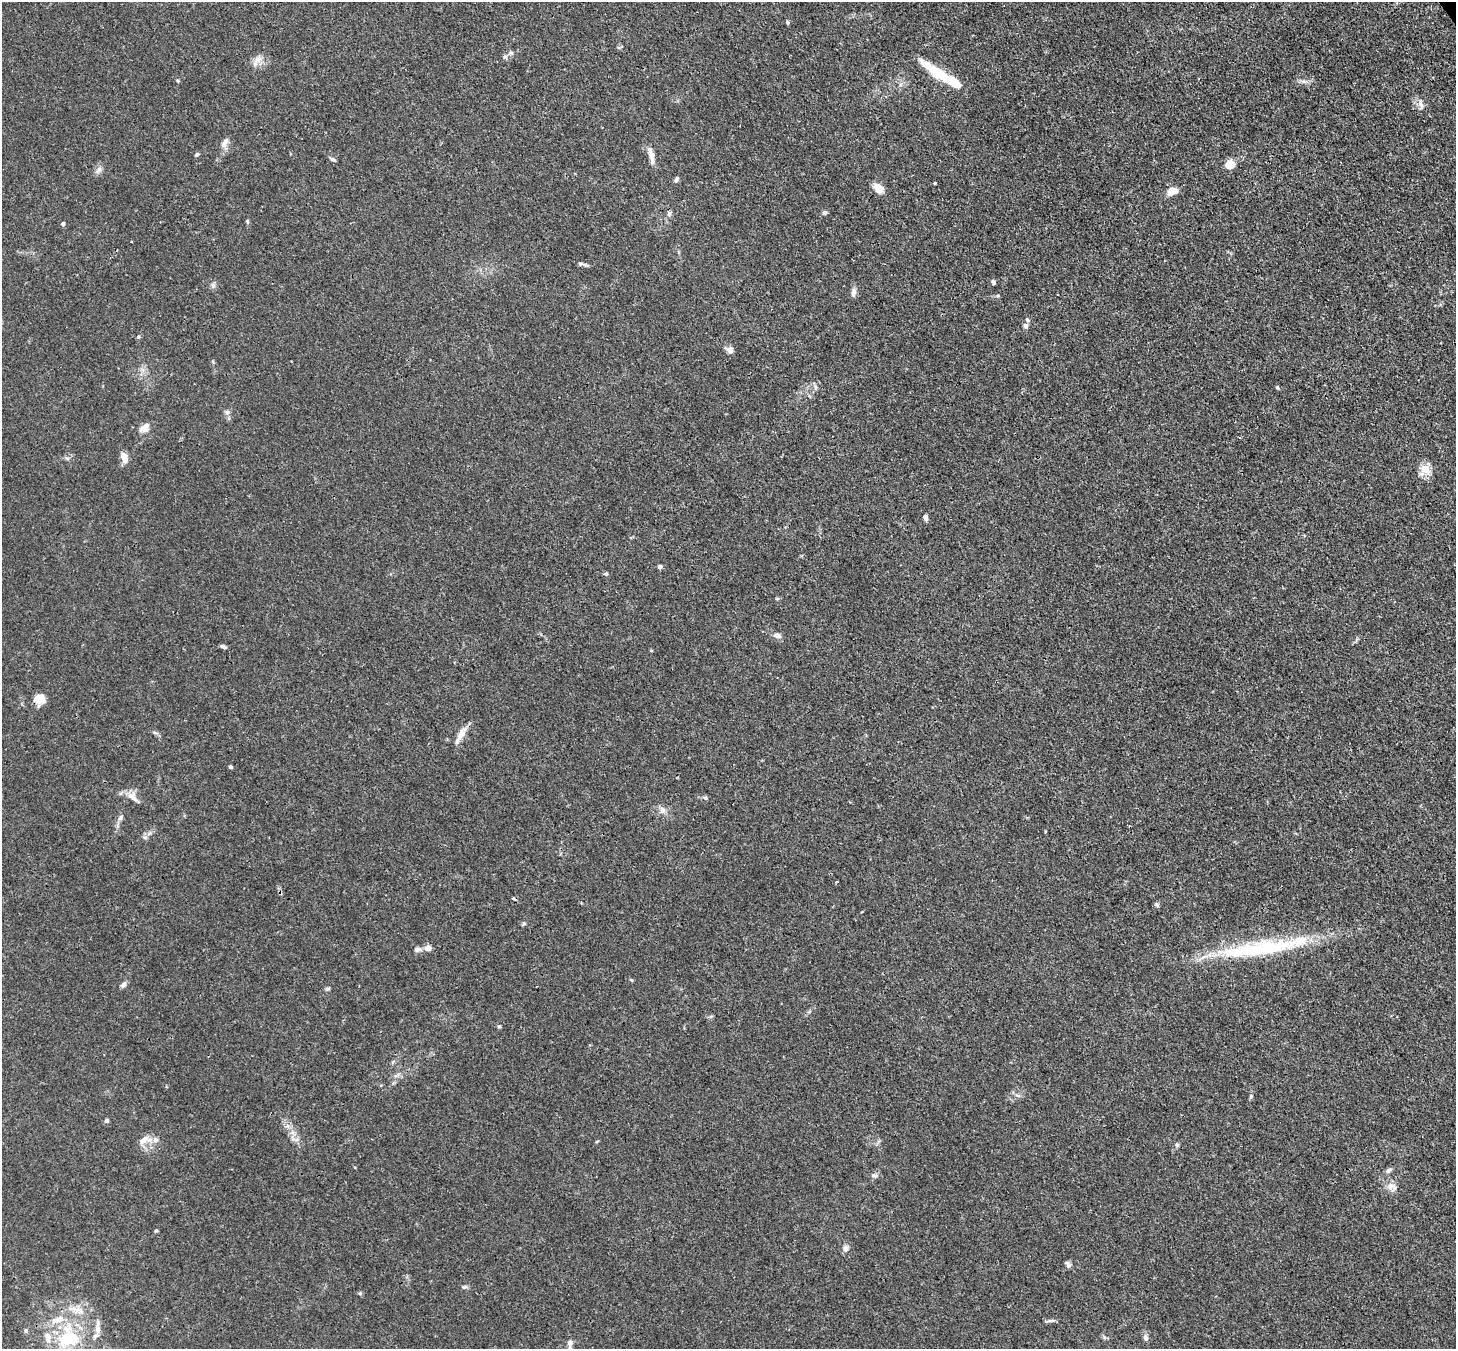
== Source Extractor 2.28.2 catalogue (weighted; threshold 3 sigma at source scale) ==
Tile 10 of 4 x 4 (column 2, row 3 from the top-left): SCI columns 1533-2986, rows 1558-2904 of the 5973 x 5946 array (HDU 1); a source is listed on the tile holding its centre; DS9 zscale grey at full resolution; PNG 1458 x 1351 px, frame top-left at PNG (2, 2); no overlay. Shown black and unused: <1% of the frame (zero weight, under 3 of 4 exposures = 7% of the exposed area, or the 3 px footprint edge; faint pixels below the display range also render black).
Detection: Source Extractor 2.28.2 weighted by HDU 2 'WHT'; one run over the whole footprint, this tile lists its part. Background 0.0246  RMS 0.0027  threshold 0.0122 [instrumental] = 3 sigma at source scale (4.5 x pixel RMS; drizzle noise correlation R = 1.50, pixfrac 1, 0.05/0.05 arcsec/px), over >= 5 px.
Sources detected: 93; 1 inside a brighter object's white glare — not listed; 11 inside a brighter listed object's ellipse — not listed separately; the other 81 listed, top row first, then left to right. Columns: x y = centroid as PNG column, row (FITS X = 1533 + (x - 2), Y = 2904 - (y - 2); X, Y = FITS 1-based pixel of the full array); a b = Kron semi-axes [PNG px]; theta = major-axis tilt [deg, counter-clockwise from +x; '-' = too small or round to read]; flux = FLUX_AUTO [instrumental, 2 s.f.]
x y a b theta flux
787 22 5 4 - 0.35
511 53 6 6 - 0.59
505 57 7 5 -42 0.59
258 59 15 9 38 2
948 79 37 11 -28 8.9
1305 82 12 5 -5 1
1421 104 14 7 -77 1.4
225 142 13 7 58 1.6
650 150 12 6 -71 1.1
197 154 6 4 26 0.47
333 159 8 4 -33 0.54
652 161 15 5 82 1.2
1230 164 11 10 - 2.8
99 170 10 5 43 0.94
676 179 8 5 64 0.72
934 183 3 3 - 0.29
879 188 15 9 -40 2.4
1172 191 13 8 15 3.1
669 213 8 6 86 0.72
824 213 7 5 0 0.49
247 221 6 4 85 0.36
63 224 4 4 - 0.71
582 264 13 4 -13 0.76
993 282 6 5 - 0.5
213 286 7 6 - 0.67
853 292 12 6 77 1.2
998 296 5 4 - 0.37
1026 326 7 7 - 0.74
138 337 5 3 - 0.33
730 350 9 8 - 1.3
815 387 7 4 -55 0.59
1277 388 5 4 - 0.35
227 412 8 6 17 0.81
144 428 15 9 30 2.1
124 457 11 7 -72 2.4
1425 469 17 12 -36 3.2
925 517 6 5 - 1.3
660 567 4 4 - 0.86
606 574 5 5 - 0.44
777 635 9 6 -11 1.3
223 646 7 4 -21 0.66
651 650 5 3 - 0.22
40 699 12 11 - 3.3
155 733 7 4 -19 0.47
461 735 19 9 63 2.7
231 767 4 4 - 0.44
133 797 17 9 -47 2.2
705 798 6 5 - 0.52
663 810 8 8 - 1.3
120 818 9 4 48 0.63
1045 831 4 3 - 0.24
145 837 7 4 -18 0.48
837 882 4 2 - 0.2
1156 904 7 4 -53 0.5
524 923 6 5 - 0.44
428 948 11 8 19 1.3
417 949 9 6 14 1
1264 949 94 20 9 29
123 985 9 6 33 0.83
327 989 6 5 - 0.43
499 1026 5 4 - 0.4
397 1075 11 3 40 0.56
1018 1095 9 4 -10 0.66
1251 1096 5 4 - 0.33
106 1120 5 5 - 0.59
293 1133 7 4 -71 0.87
144 1140 16 8 22 2.5
1177 1145 5 5 - 0.48
1388 1170 9 6 32 0.78
874 1176 7 4 -19 0.51
1391 1187 15 10 -23 2.1
156 1231 5 4 - 0.35
846 1248 8 8 - 1.3
1068 1264 10 6 -58 0.76
464 1287 7 5 16 0.55
79 1310 14 8 -45 2.2
1051 1321 11 4 1 0.67
26 1331 6 6 - 0.49
1145 1338 9 6 -77 0.9
69 1339 32 26 29 17
570 1343 8 7 - 0.96
Overlapping masked pixels (flux is a lower limit): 2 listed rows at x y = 40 699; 69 1339